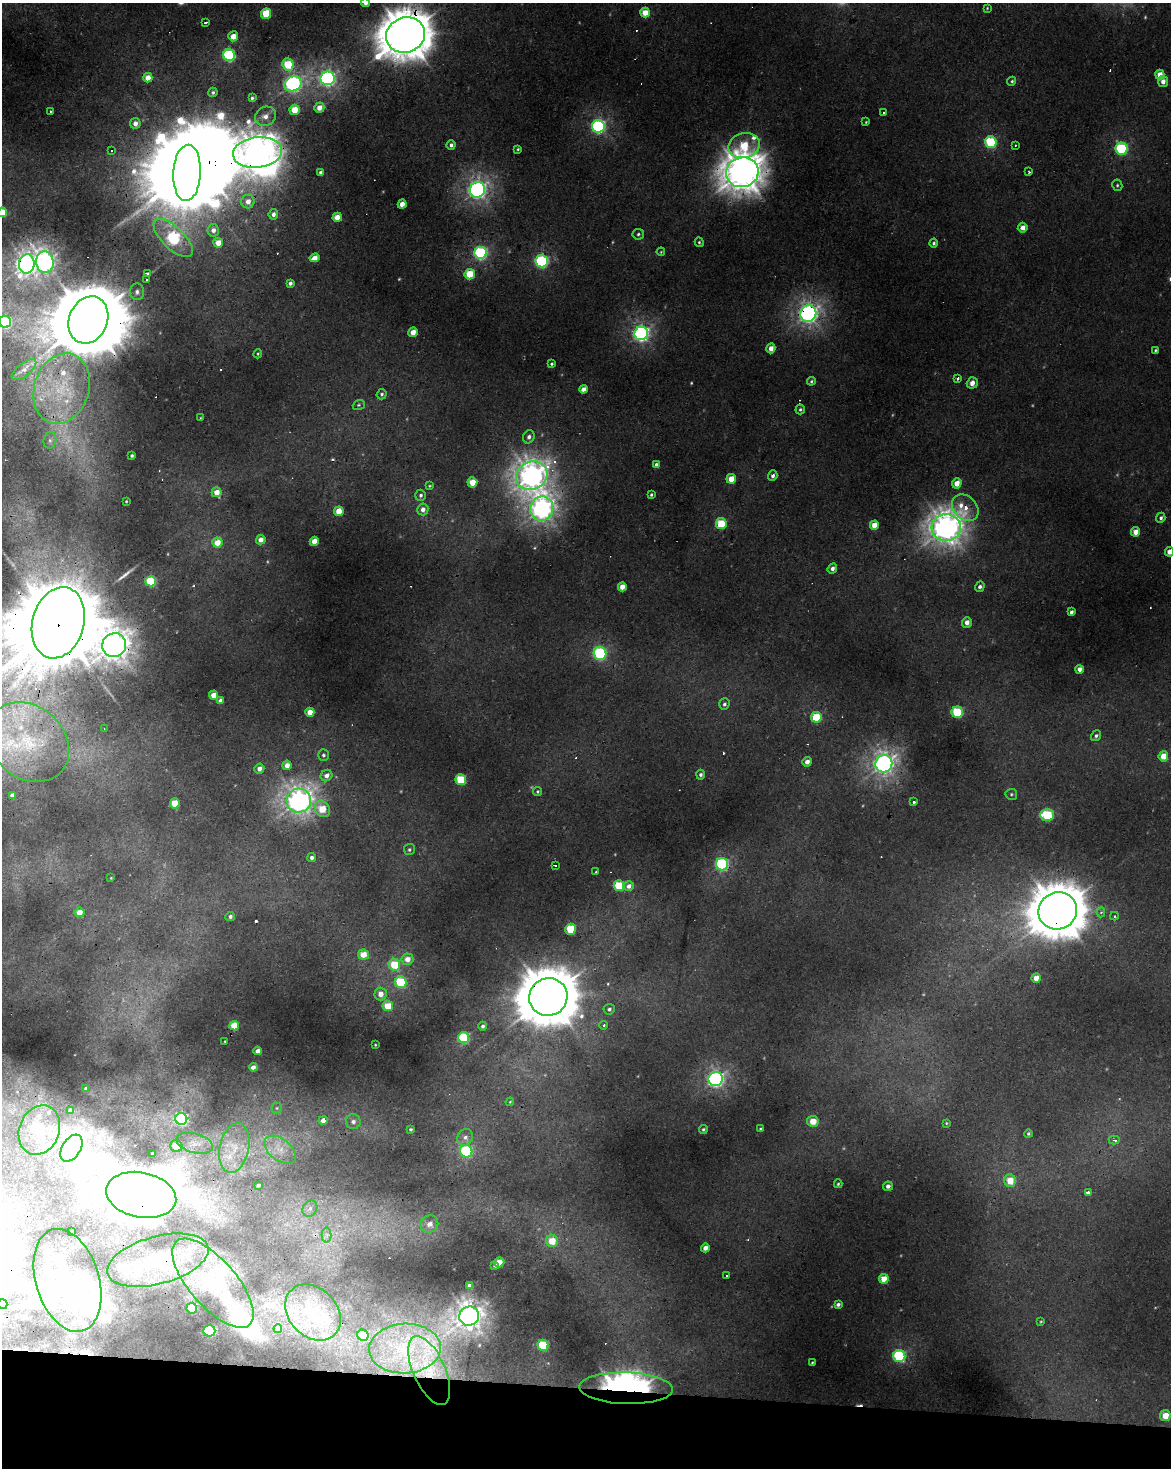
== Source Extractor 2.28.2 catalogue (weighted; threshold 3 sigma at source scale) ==
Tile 11 of 4 x 3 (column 3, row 3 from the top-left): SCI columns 2341-3509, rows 280-1745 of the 4677 x 4900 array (HDU 1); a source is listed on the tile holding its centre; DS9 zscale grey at full resolution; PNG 1173 x 1470 px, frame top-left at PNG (2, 3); each listed source drawn as its Kron ellipse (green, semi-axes under 4 px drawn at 4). Shown black and unused: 6% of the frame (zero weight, under 2 of 3 exposures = <1% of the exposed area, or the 3 px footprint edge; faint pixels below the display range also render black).
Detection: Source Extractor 2.28.2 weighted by HDU 2 'WHT'; one run over the whole footprint, this tile lists its part. Background 0.0229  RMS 0.0065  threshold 0.0291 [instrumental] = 3 sigma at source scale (4.5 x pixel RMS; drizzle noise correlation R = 1.50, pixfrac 1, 0.0396/0.0396 arcsec/px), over >= 5 px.
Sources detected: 304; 18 too faint to see at this stretch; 13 inside a brighter object's white glare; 21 cosmic-ray / hot-pixel residue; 1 long thin detection or spike segment (spike, bleed or trail) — neither listed nor drawn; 16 inside a brighter listed object's ellipse — not listed separately; the other 235 listed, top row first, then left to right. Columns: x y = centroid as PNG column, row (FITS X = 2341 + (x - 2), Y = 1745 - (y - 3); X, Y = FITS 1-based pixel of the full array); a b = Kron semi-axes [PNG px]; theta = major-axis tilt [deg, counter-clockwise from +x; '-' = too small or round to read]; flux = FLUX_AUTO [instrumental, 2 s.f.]
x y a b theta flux
365 3 4 4 - 4.7
987 8 3 3 - 0.7
645 13 5 4 - 17
266 14 5 5 - 28
205 23 3 3 - 4.6
406 35 20 17 23 2600
233 36 5 5 - 8.6
229 55 6 6 - 110
288 65 6 5 - 31
1160 74 5 4 - 8.9
148 78 5 4 - 9.4
328 78 7 6 - 250
1012 81 5 4 - 1.1
1163 81 5 5 - 5.5
293 84 9 7 29 230
213 92 5 4 - 1.4
252 98 4 3 - 1.4
319 108 5 5 - 7.9
295 110 5 5 - 18
50 111 3 3 - 1.2
883 112 3 3 - 2.4
265 116 11 9 30 5.6
866 122 3 2 - 0.65
135 123 5 5 - 5.2
598 126 6 6 - 170
991 142 6 5 - 66
451 145 4 4 - 2.4
1015 145 3 2 - 0.91
744 146 16 12 14 34
518 149 3 3 - 0.92
1122 149 6 6 - 90
112 150 3 3 - 1
257 152 25 15 7 1000
321 172 4 3 - 2.5
742 172 16 15 - 1500
1029 172 3 3 - 0.92
187 173 28 14 87 8300
1117 185 6 5 - 1.2
477 190 8 7 - 350
248 202 7 6 - 6.1
402 204 4 4 - 9.1
2 212 5 4 - 22
273 214 5 4 - 3.3
337 217 5 4 - 10
1023 228 5 5 - 5.6
213 230 6 5 - 4.4
638 234 6 5 - 1.5
173 238 25 11 -44 130
699 242 5 4 - 1.1
218 243 5 5 - 10
933 243 4 4 - 1.5
661 252 4 3 - 0.66
481 253 6 6 - 140
314 258 5 4 - 7.5
542 261 6 6 - 120
45 262 11 9 -82 290
27 264 9 8 - 470
147 273 4 3 - 3.8
470 274 5 5 - 22
146 280 3 3 - 2
290 283 4 4 - 2.5
137 292 8 7 - 3.3
808 314 8 8 - 390
88 320 24 19 68 8600
5 322 6 6 - 78
413 332 5 4 - 9.6
641 333 7 6 - 260
771 348 5 4 - 6.4
1155 350 4 3 - 0.95
258 354 4 3 - 0.8
552 364 3 3 - 1.2
24 370 15 6 38 6.2
958 378 4 3 - 3.4
811 381 4 4 - 1.1
972 383 5 5 - 5.8
62 389 36 27 71 48
583 389 4 4 - 5.3
382 394 5 5 - 1.5
359 405 6 5 - 1.2
800 409 5 4 - 1.5
200 418 4 2 - 0.56
529 437 7 5 66 3.1
50 440 8 6 78 2.5
132 456 3 3 - 1.4
656 465 4 4 - 4
532 476 16 14 25 710
773 476 5 4 - 2.9
731 479 5 5 - 13
472 482 5 5 - 16
957 483 5 4 - 8.8
430 486 4 3 - 0.8
217 492 5 5 - 8.4
421 495 5 5 - 2
651 495 4 3 - 1.3
126 501 3 3 - 0.74
965 508 15 11 -44 17
423 509 6 5 - 4.9
542 509 12 11 - 480
339 511 5 4 - 14
1161 518 5 4 - 1.8
721 524 5 5 - 29
874 525 4 4 - 11
946 528 14 13 - 850
1136 532 5 4 - 7.5
261 540 5 4 - 6.3
314 541 4 4 - 10
217 543 5 5 - 13
1169 552 5 4 - 5.6
832 568 5 4 - 3.2
151 581 5 5 - 40
622 587 4 4 - 10
980 587 5 4 - 2.1
1071 612 4 4 - 2.7
967 622 5 5 - 5
58 623 36 26 75 20000
114 645 12 11 - 790
600 653 6 6 - 95
1079 669 4 4 - 4.5
214 695 4 4 - 9.6
221 700 4 4 - 2.9
724 704 6 5 - 1.9
310 712 4 4 - 9.9
957 712 5 5 - 52
816 717 5 5 - 32
104 729 3 2 - 0.79
1096 736 6 4 52 1.6
28 742 44 36 -41 69
323 755 5 5 - 1.5
1163 756 5 4 - 11
807 762 5 4 - 4.7
884 764 9 8 - 440
287 765 5 4 - 6.3
259 769 5 5 - 4.8
326 775 6 5 - 4.6
701 775 5 4 - 1.9
461 780 5 5 - 34
537 791 4 4 - 1
1011 794 6 5 - 1.3
12 795 4 4 - 2.7
299 801 12 12 - 560
913 802 3 3 - 1.8
175 803 5 4 - 16
322 809 9 7 -55 19
1047 815 7 5 -2 55
409 850 5 5 - 1.2
312 858 4 4 - 2.5
722 864 6 6 - 120
555 865 4 3 - 3.4
596 872 4 3 - 0.84
111 878 3 2 - 0.5
619 886 5 5 - 36
629 886 5 5 - 4.6
1058 911 19 18 - 3400
80 912 5 4 - 7.2
1101 912 5 4 - 2.1
230 916 5 4 - 2.2
1114 916 4 4 - 1.1
571 929 5 5 - 33
363 955 5 5 - 13
407 959 6 5 - 7.8
394 965 6 5 - 28
1036 978 4 4 - 8.5
401 982 6 5 - 45
380 994 6 6 - 7.4
548 997 19 18 - 4300
388 1006 5 5 - 19
609 1009 5 5 - 1.9
604 1025 4 3 - 1.7
234 1026 5 5 - 15
483 1026 4 4 - 1.8
464 1038 5 5 - 70
225 1041 3 2 - 0.5
375 1045 3 2 - 0.61
258 1051 4 4 - 4.8
253 1067 4 4 - 3.9
716 1079 7 7 - 260
86 1088 3 3 - 0.92
510 1102 4 3 - 0.66
277 1108 5 5 - 0.97
70 1110 4 3 - 2
181 1119 6 6 - 160
323 1120 4 3 - 45
813 1121 6 5 - 13
353 1122 7 7 - 3.3
946 1123 4 3 - 0.8
410 1129 3 3 - 1.3
703 1129 4 4 - 1.2
761 1129 3 3 - 1.4
39 1130 25 20 68 17
1028 1134 4 4 - 1.1
465 1137 9 7 51 3.5
1114 1140 5 3 - 4.4
195 1143 19 9 -16 7.7
176 1146 6 6 - 15
71 1148 15 9 57 110
234 1148 25 14 78 15
280 1150 18 10 -37 9.2
466 1151 6 6 - 75
152 1154 3 3 - 1.1
1010 1181 6 6 - 16
838 1184 4 3 - 0.9
258 1185 4 3 - 1.7
888 1186 5 4 - 3.1
1088 1193 3 3 - 2.9
141 1195 35 22 -12 3500
310 1209 8 7 - 3.5
429 1224 9 8 - 7.1
72 1231 3 3 - 1.5
327 1235 7 5 89 2
552 1241 6 6 - 16
705 1248 4 4 - 4.6
158 1260 52 24 15 38
499 1262 5 5 - 11
495 1265 4 3 - 1.6
727 1276 3 2 - 0.81
884 1279 5 5 - 12
67 1280 53 31 -73 50
213 1283 55 23 -49 72
470 1286 4 4 - 4.1
2 1304 5 5 - 16
838 1304 4 3 - 2.1
192 1308 5 5 - 23
313 1312 31 24 -46 28
469 1316 10 9 - 640
1041 1321 4 3 - 0.68
278 1329 4 4 - 3.1
209 1331 6 5 - 57
363 1335 6 5 - 56
543 1345 5 5 - 40
405 1349 36 25 3 40
899 1356 6 6 - 86
812 1362 3 2 - 0.65
429 1370 37 16 -66 33
626 1388 47 16 -2 130
1165 1416 5 5 - 13
Overlapping masked pixels (flux is a lower limit): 22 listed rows (the first 20) at x y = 406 35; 257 152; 742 172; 187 173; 173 238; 27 264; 808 314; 88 320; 965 508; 542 509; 946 528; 58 623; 114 645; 722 864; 1058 911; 548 997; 141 1195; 158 1260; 67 1280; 213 1283
Isophote crosses this tile's border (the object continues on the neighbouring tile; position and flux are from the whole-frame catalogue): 8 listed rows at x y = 365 3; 406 35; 2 212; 5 322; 1169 552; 58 623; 28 742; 2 1304